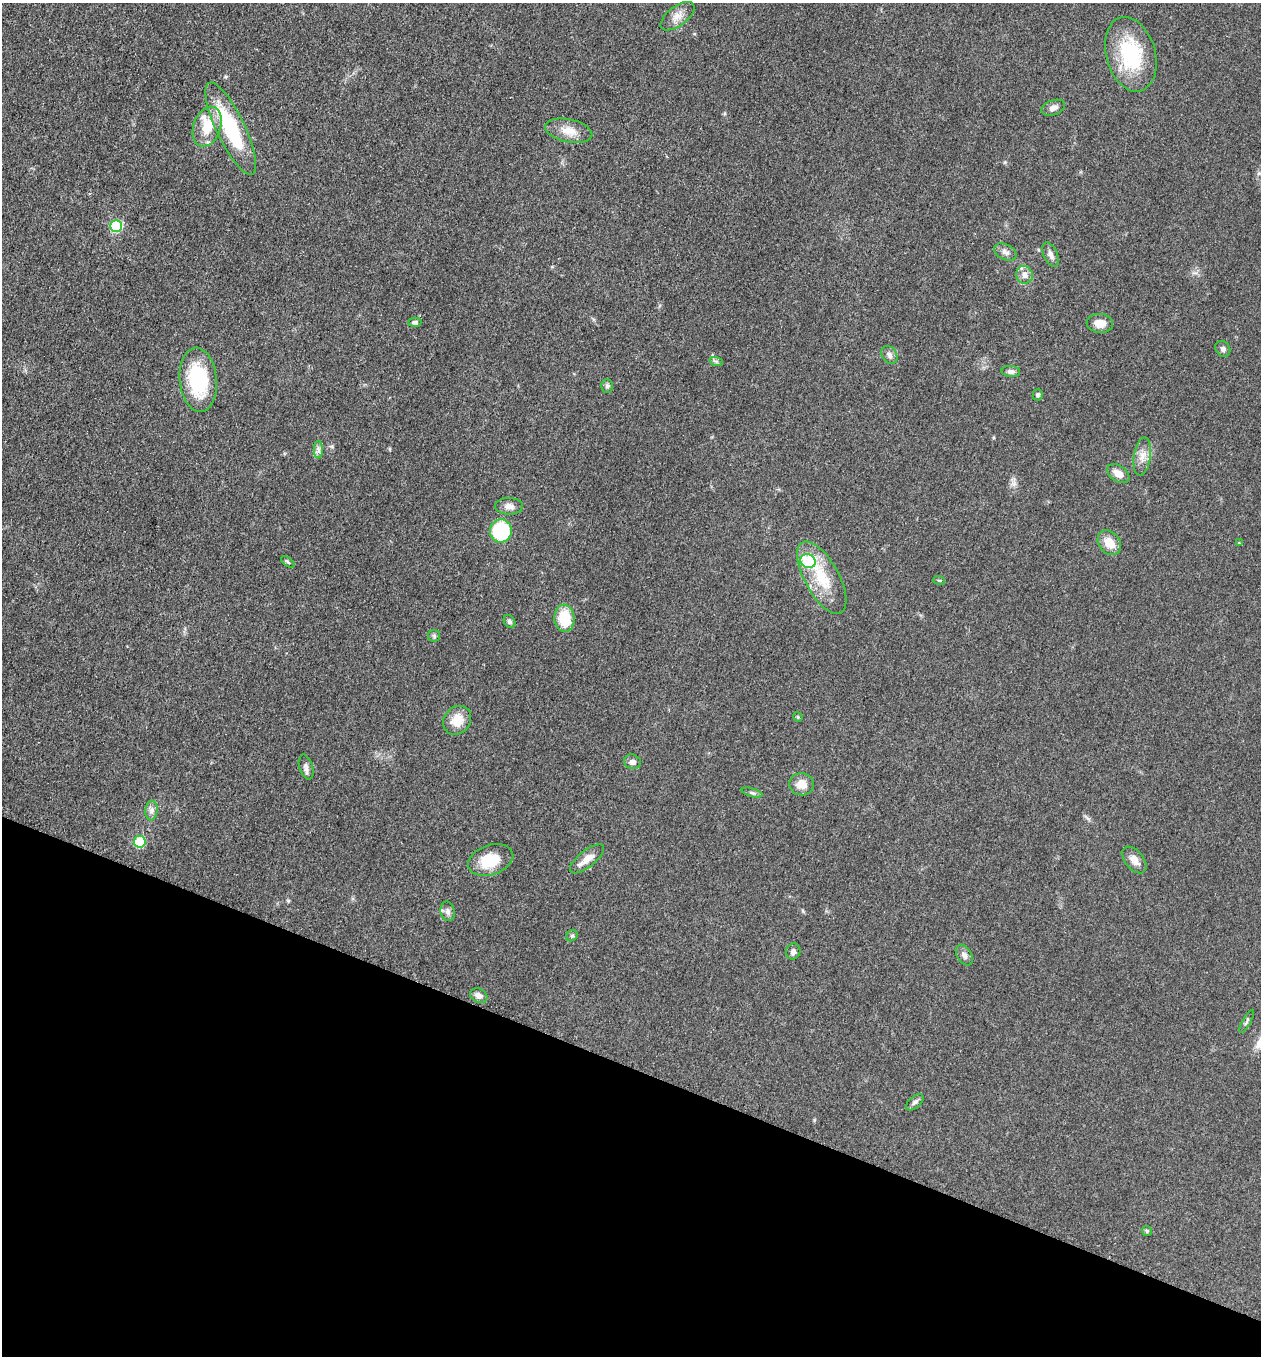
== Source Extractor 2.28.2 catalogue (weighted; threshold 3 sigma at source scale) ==
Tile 15 of 4 x 4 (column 3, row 4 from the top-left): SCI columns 2714-3972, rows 17-1370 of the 5509 x 5463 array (HDU 1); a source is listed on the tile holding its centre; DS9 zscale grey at full resolution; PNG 1263 x 1358 px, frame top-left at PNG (2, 3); each listed source drawn as its Kron ellipse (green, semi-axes under 4 px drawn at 4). Shown black and unused: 21% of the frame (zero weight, under 3 of 5 exposures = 3% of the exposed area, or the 3 px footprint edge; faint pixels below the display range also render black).
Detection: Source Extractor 2.28.2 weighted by HDU 2 'WHT'; one run over the whole footprint, this tile lists its part. Background 0.0603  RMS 0.0062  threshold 0.028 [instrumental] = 3 sigma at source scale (4.5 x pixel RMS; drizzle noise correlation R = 1.50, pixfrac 1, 0.05/0.05 arcsec/px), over >= 5 px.
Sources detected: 54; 2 inside a brighter listed object's ellipse — not listed separately; the other 52 listed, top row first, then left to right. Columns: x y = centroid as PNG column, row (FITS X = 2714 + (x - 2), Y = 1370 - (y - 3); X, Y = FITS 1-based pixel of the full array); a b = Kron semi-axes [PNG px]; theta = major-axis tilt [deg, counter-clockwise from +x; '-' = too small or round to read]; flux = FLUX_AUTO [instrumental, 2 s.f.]
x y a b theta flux
677 16 20 10 37 5.9
1131 54 38 24 -74 45
1053 108 12 7 20 2.9
207 126 21 13 70 16
231 129 51 14 -64 49
569 131 24 11 -12 8.7
116 226 6 6 - 48
1005 252 12 7 -26 2.8
1051 255 13 7 -66 2.9
1024 275 9 8 - 3.9
415 322 6 4 0 1.9
1100 323 13 9 -5 5.5
1223 349 8 7 - 2
889 355 10 7 -58 2.4
716 361 7 4 -19 1.1
1011 372 9 5 -5 2.1
198 380 32 18 -84 47
607 386 6 5 - 1.3
1038 395 5 5 - 1.3
318 450 9 4 90 1.8
1142 456 19 8 81 5.8
1118 474 12 8 -34 5.3
509 506 14 8 -1 3.6
501 531 11 11 - 42
1109 543 13 10 -50 9
1239 543 4 4 - 0.5
808 561 8 7 - 40
288 562 8 4 -36 0.96
822 578 40 17 -61 25
939 580 6 3 -18 0.73
564 618 13 10 -85 21
509 621 7 5 -57 1.5
434 636 6 6 - 1.2
798 717 5 4 - 0.64
457 720 15 13 51 11
632 762 8 7 - 2.7
306 767 13 6 -73 2.6
802 784 12 11 - 6.8
752 793 10 3 -15 1.4
151 811 10 6 84 2.6
140 842 6 5 - 28
587 859 21 8 39 6.2
491 860 23 15 18 19
1134 860 15 9 -51 4.9
448 911 10 7 -79 2.4
572 936 6 5 - 1.2
793 951 8 7 - 2.2
964 955 11 7 -57 2.8
479 996 9 6 -29 3.5
1247 1021 13 3 61 1.1
915 1102 10 5 42 1.8
1147 1231 5 5 - 0.95